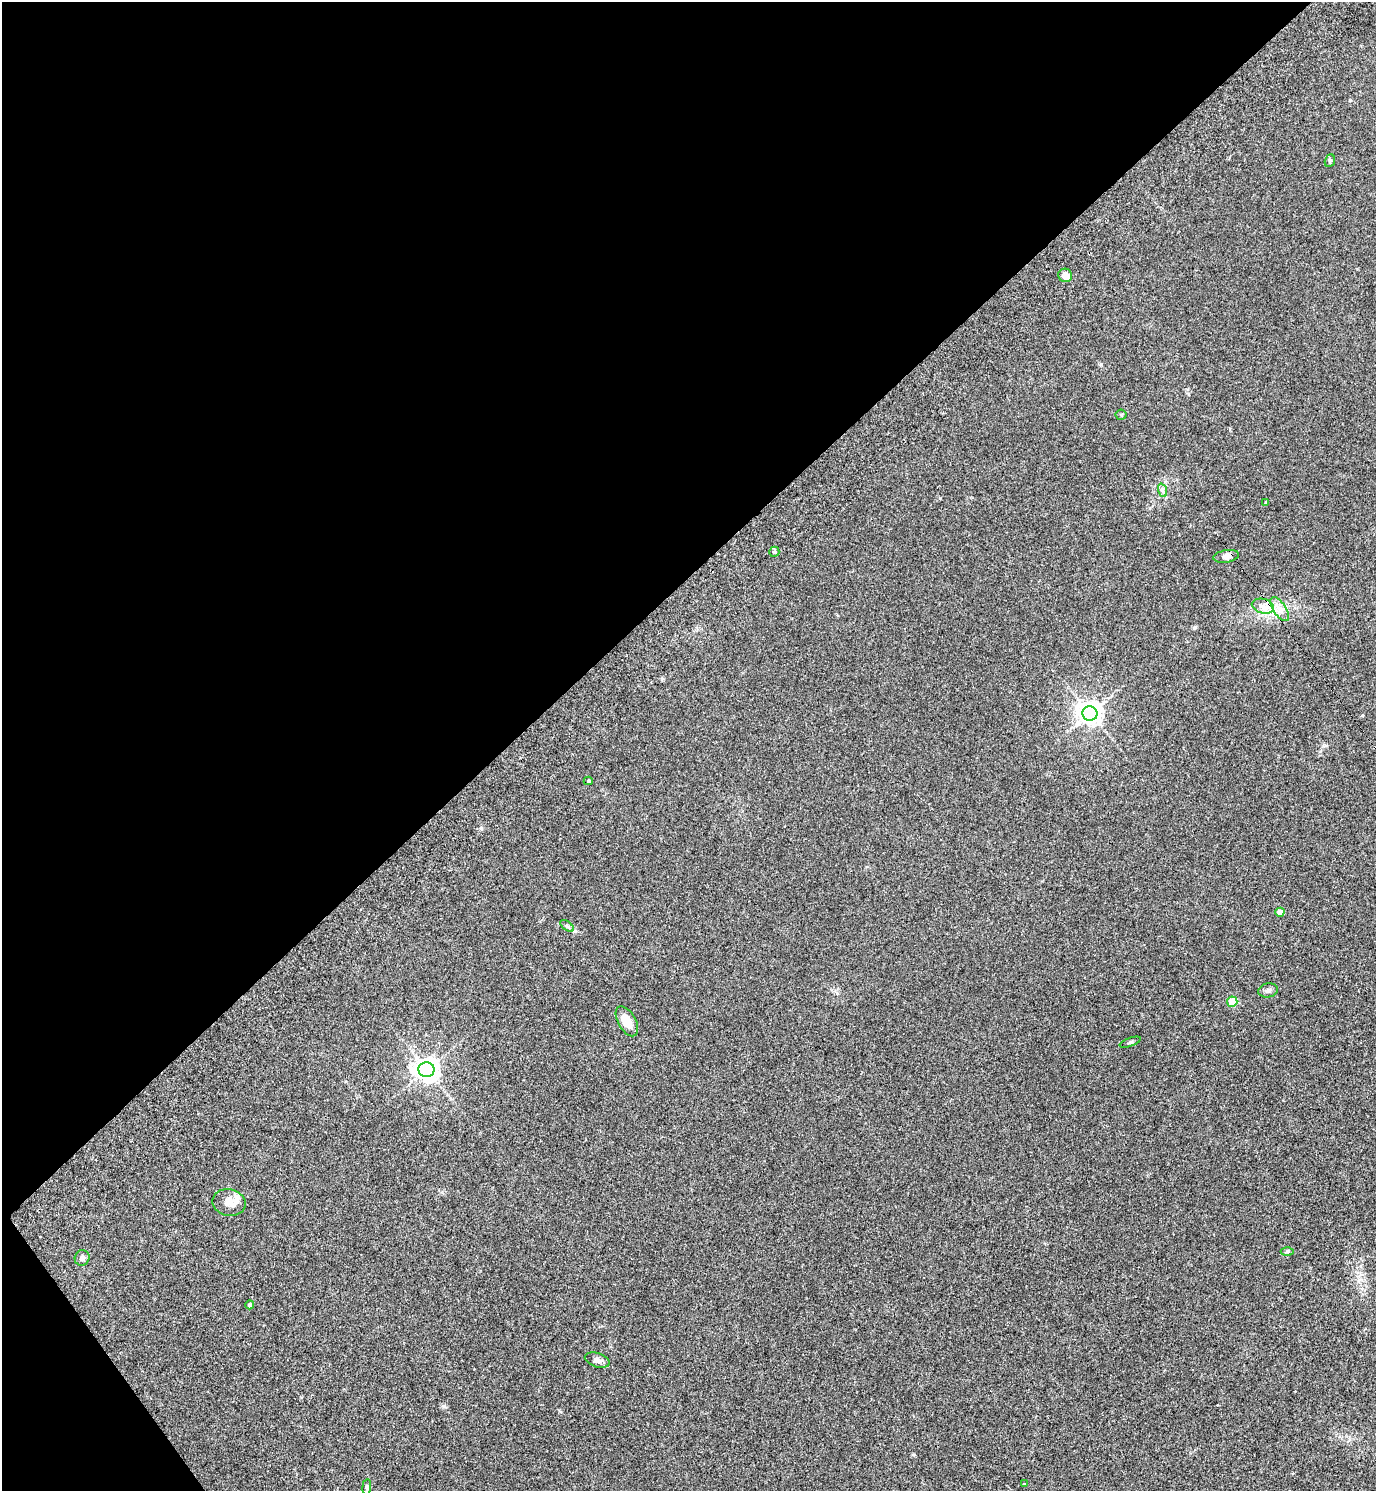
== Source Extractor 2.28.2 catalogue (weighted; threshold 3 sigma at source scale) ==
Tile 5 of 4 x 4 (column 1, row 2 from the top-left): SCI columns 301-1674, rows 3023-4511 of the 5992 x 6003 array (HDU 1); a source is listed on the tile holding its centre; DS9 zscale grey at full resolution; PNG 1378 x 1493 px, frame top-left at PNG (2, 2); each listed source drawn as its Kron ellipse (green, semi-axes under 4 px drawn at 4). Shown black and unused: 40% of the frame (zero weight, under 3 of 5 exposures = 3% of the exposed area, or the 3 px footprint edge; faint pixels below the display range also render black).
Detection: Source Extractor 2.28.2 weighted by HDU 2 'WHT'; one run over the whole footprint, this tile lists its part. Background 0.0162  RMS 0.0029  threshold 0.0131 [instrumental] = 3 sigma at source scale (4.5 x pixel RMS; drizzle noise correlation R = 1.50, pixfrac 1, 0.05/0.05 arcsec/px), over >= 5 px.
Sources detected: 26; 1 inside a brighter listed object's ellipse — not listed separately; the other 25 listed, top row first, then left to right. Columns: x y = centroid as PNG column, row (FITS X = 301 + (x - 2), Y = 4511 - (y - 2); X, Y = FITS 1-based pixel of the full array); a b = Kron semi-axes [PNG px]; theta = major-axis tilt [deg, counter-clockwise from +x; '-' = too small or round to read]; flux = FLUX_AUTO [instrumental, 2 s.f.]
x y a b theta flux
1330 161 6 5 - 0.44
1065 275 7 6 - 2.3
1121 415 5 5 - 0.32
1162 490 7 4 -71 0.59
1266 503 4 3 - 0.33
774 552 5 5 - 0.45
1226 556 13 6 9 1.4
1263 606 11 7 -14 2
1280 609 14 6 -56 2.1
1090 713 7 7 - 260
588 781 4 4 - 0.44
1280 912 4 4 - 4.7
567 926 8 4 -37 0.56
1268 990 10 7 12 0.86
1232 1002 5 5 - 8.7
627 1021 16 9 -60 3.8
1130 1042 11 3 20 0.4
426 1070 8 7 - 250
229 1202 17 13 -12 2.7
1287 1252 6 4 1 0.41
82 1258 8 7 - 0.98
250 1305 4 4 - 0.77
597 1360 13 7 -18 1.6
1024 1484 3 3 - 0.3
367 1487 8 4 83 0.48
Overlapping masked pixels (flux is a lower limit): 2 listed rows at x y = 1226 556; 1263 606
Unlisted compact peaks at least as high as the median listed source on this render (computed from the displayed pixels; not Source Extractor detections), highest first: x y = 444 1406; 940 498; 481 828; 1101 364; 1194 628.